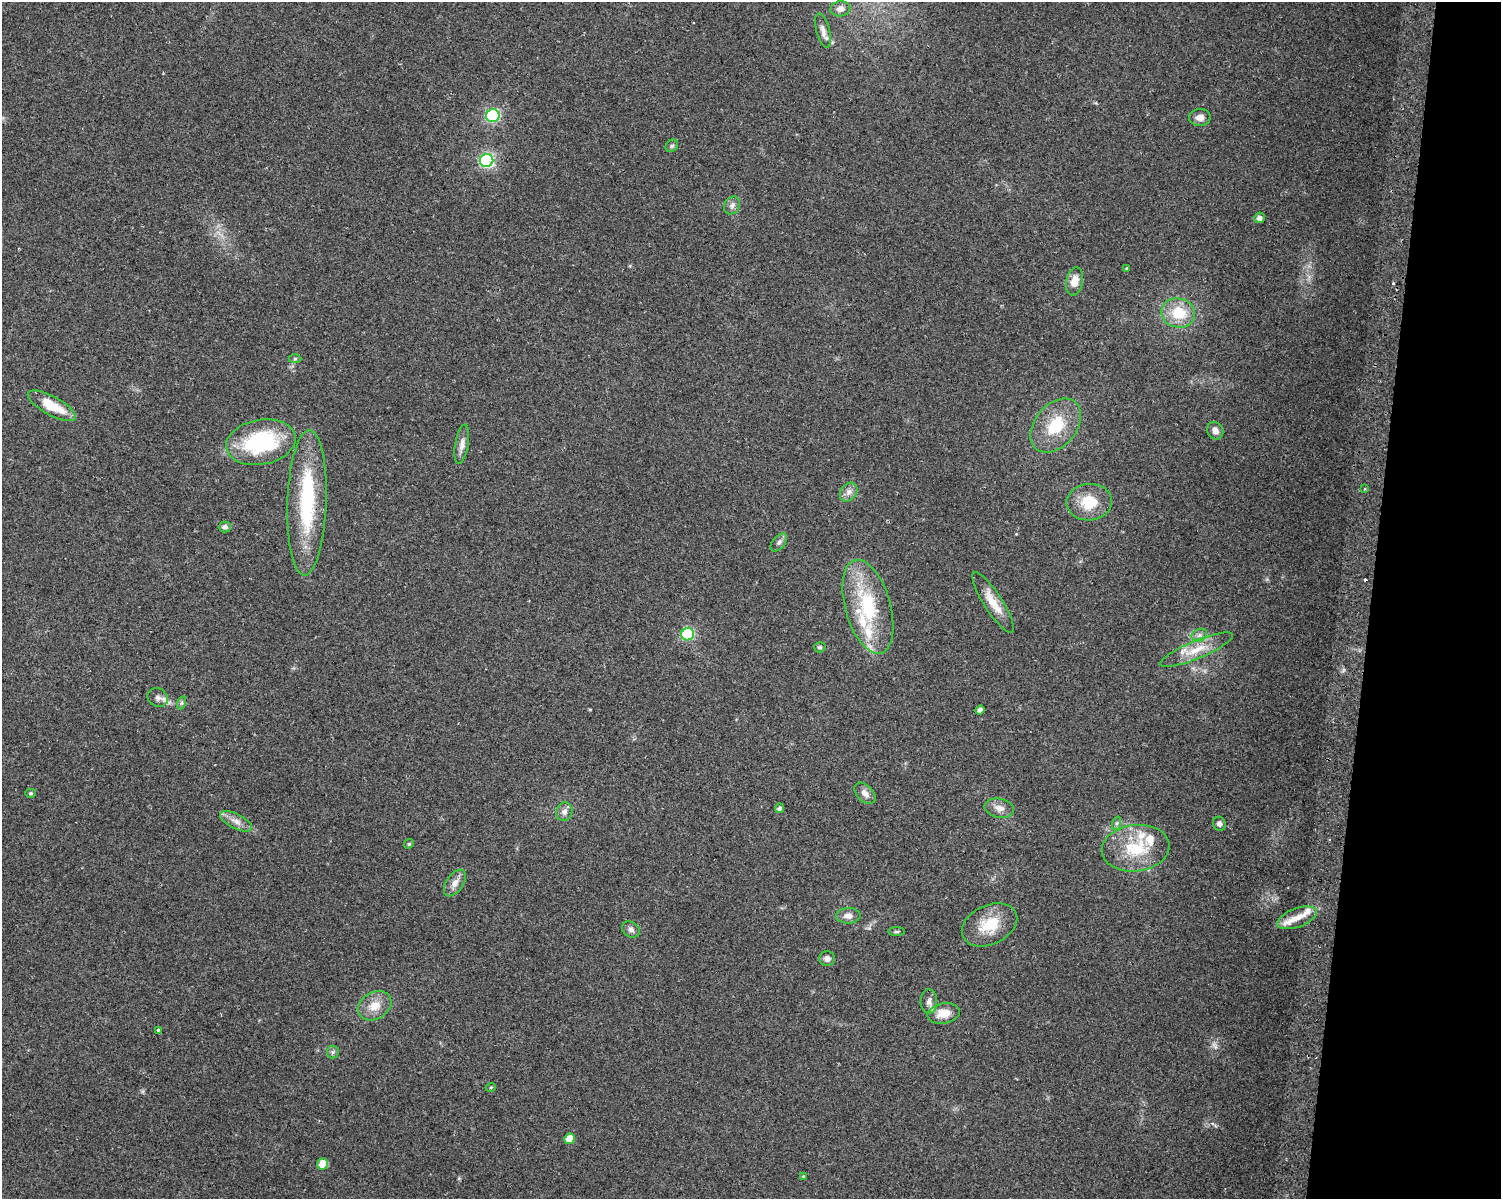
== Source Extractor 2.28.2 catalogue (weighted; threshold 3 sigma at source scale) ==
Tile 6 of 3 x 4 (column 3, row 2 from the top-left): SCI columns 3314-4812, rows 2396-3592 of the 5070 x 4801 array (HDU 1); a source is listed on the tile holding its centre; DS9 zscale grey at full resolution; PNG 1503 x 1201 px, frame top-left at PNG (2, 2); each listed source drawn as its Kron ellipse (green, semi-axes under 4 px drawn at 4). Shown black and unused: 9% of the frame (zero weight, under 2 of 3 exposures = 2% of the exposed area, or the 3 px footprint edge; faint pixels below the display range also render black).
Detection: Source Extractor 2.28.2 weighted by HDU 2 'WHT'; one run over the whole footprint, this tile lists its part. Background 0.0423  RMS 0.011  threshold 0.0477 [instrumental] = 3 sigma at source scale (4.5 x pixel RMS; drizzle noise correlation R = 1.50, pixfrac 1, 0.0396/0.0396 arcsec/px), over >= 5 px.
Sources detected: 68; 1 inside a brighter object's white glare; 2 cosmic-ray / hot-pixel residue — neither listed nor drawn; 7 inside a brighter listed object's ellipse — not listed separately; the other 58 listed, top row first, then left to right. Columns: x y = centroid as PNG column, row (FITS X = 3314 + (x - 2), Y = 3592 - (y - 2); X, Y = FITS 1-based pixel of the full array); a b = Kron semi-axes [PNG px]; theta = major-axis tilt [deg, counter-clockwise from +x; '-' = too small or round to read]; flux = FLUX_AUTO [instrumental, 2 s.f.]
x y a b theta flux
840 9 10 7 9 4.7
823 31 17 6 -75 6.3
493 116 7 6 - 130
1200 117 11 8 0 6.1
672 146 7 5 43 2
487 160 6 6 - 180
732 205 9 7 58 4.1
1259 218 5 5 - 4.5
1127 268 4 3 - 1
1075 281 14 8 78 12
1178 313 17 14 -12 31
295 359 6 4 1 1.5
52 406 27 9 -29 27
1056 426 30 21 50 42
1215 431 9 7 -58 5.7
261 442 35 22 10 96
462 444 20 6 81 7.1
1364 489 3 3 - 1.7
849 492 10 8 52 5.1
1089 502 23 18 4 30
307 503 73 19 88 98
225 527 6 5 - 3.4
779 542 10 6 50 3.5
993 602 36 9 -57 18
868 607 48 22 -74 76
688 634 6 6 - 98
1199 635 8 6 21 3.7
820 647 6 5 - 2.1
1196 650 39 9 23 21
158 697 10 9 - 4.9
181 703 6 4 71 1.9
980 710 5 4 - 4.8
31 793 5 4 - 1.6
865 793 12 8 -45 6.3
780 808 5 4 - 2.9
999 808 15 9 -12 7.8
564 812 9 8 - 5.7
236 821 17 7 -27 7.8
1117 823 7 4 71 1.8
1219 824 7 6 - 3.3
409 844 5 4 - 1.4
1136 848 34 23 7 48
455 883 15 8 56 7.7
848 916 12 8 1 6.9
1297 918 21 9 20 12
989 925 29 19 25 33
631 929 9 7 -31 4.1
897 932 8 4 0 1.6
827 959 8 7 - 4.8
929 1001 12 8 88 6.1
375 1006 18 13 30 16
944 1013 16 10 10 17
158 1030 4 3 - 3
333 1052 6 6 - 2.3
491 1087 5 3 - 1
570 1139 5 5 - 15
323 1164 5 5 - 17
803 1176 4 4 - 0.85